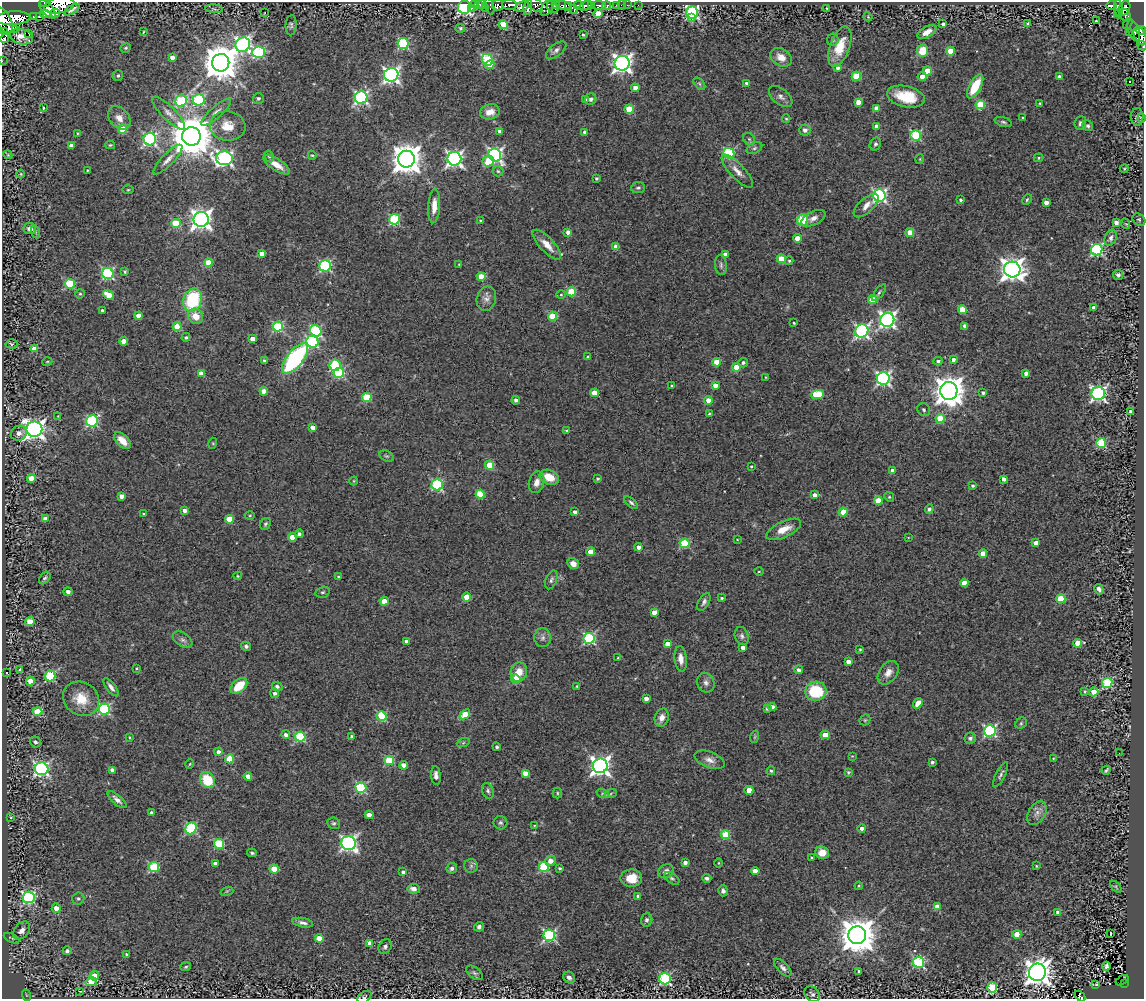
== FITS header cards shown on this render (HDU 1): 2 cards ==
NAXIS1  =                 1142
NAXIS2  =                  997

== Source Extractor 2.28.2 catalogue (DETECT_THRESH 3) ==
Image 1142 x 997 px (HDU 1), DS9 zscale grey, 1 PNG px = 1 image px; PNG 1146 x 1001 px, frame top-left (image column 1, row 997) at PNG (2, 2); each listed source drawn as its Kron ellipse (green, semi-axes under 4 px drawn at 4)
Background 0.591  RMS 0.1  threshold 0.303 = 3 sigma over >= 5 px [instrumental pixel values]
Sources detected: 477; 1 with non-positive FLUX_AUTO (blend fragments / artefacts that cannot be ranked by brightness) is neither listed nor drawn; the other 476 listed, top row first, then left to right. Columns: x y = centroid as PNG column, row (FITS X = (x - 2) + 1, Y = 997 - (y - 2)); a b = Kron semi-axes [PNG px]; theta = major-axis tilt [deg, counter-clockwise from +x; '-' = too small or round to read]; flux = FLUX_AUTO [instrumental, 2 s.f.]
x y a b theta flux
45 3 5 3 - 610
474 4 3 2 - 20
478 4 4 3 - 86
483 4 3 2 - 66
555 4 3 2 - 250
59 5 15 8 10 4300
498 5 5 5 - 690
510 5 7 5 -4 870
535 5 9 5 -41 800
569 5 3 2 - 240
579 5 5 3 - 380
599 5 7 3 -4 170
607 5 4 3 - 350
616 5 3 2 - 15
621 5 2 2 - 6.8
627 5 3 2 - 6.6
638 5 3 2 - 7.3
490 6 8 4 -71 44
564 6 8 4 -17 1100
585 6 6 4 29 630
591 6 4 3 - 100
1112 6 5 3 - 210
464 7 6 6 - 1700
522 7 7 5 26 660
528 7 8 3 81 500
547 7 9 5 57 310
553 7 7 5 -48 700
472 8 2 2 - 150
827 8 3 3 - 7.8
1124 8 7 5 66 240
47 9 11 5 -49 2300
214 9 9 3 -5 8.7
485 9 3 2 - 14
1119 9 9 4 -83 63
72 10 9 3 30 23
574 10 4 4 - 25
55 13 4 4 - 380
264 13 3 2 - 3.7
692 13 6 6 - 1000
1118 13 4 2 - 28
45 14 5 4 - 890
598 14 4 4 - 160
1125 15 7 5 -58 120
34 16 4 3 - 51
39 16 3 3 - 22
868 17 4 3 - 6.4
13 18 17 7 3 9900
691 18 3 2 - 45
4 20 14 7 -62 3500
1096 21 4 2 - 16
1028 23 3 3 - 9.6
1128 23 6 2 56 22
503 24 4 4 - 240
943 24 3 3 - 22
291 25 10 5 86 17
4 28 15 4 -6 1300
460 28 5 4 - 9.3
1141 30 4 3 - 100
1134 31 11 5 -69 220
3 32 4 3 - 510
143 32 3 2 - 6.3
927 32 10 5 31 62
28 33 4 2 - 21
1129 33 3 2 - 12
583 35 4 3 - 9
1140 36 10 5 -69 150
21 37 12 7 -15 56
5 38 5 3 - 230
833 40 6 6 - 13
403 44 5 5 - 690
243 45 7 7 - 1900
1142 46 5 2 - 21
840 47 21 10 70 140
126 48 5 4 - 9.4
556 50 12 6 39 27
922 51 6 6 - 150
950 51 4 4 - 140
258 52 6 5 - 660
172 57 4 4 - 41
781 57 11 8 -33 60
487 60 6 5 - 460
2 61 3 2 - 12
221 63 9 8 - 17000
622 63 7 7 - 3300
490 65 5 4 - 140
838 68 4 4 - 18
927 71 4 4 - 130
391 75 7 6 - 2300
118 76 5 5 - 15
856 76 4 4 - 250
922 77 4 4 - 56
1059 77 4 4 - 29
1129 81 3 2 - 6.3
746 83 4 4 - 15
699 84 7 4 -45 13
975 86 13 6 61 230
635 88 4 4 - 49
361 97 6 6 - 1200
781 97 14 7 -38 31
906 97 19 10 -13 210
258 98 5 5 - 14
591 99 6 5 - 18
199 100 6 5 - 610
586 100 4 4 - 25
181 101 6 5 - 530
858 102 4 4 - 71
1040 103 3 2 - 5.9
980 105 5 4 - 220
43 108 3 3 - 6.2
876 108 4 4 - 55
629 109 4 4 - 200
216 112 19 6 42 41
490 112 10 7 14 68
169 113 22 7 -45 54
1137 117 9 6 88 20
119 118 13 9 -47 62
1023 118 3 3 - 7
1141 118 4 4 - 7.4
786 119 4 4 - 7.1
1003 122 9 4 -17 14
1080 123 7 5 85 17
227 126 18 14 -8 120
877 126 4 4 - 52
1088 126 6 5 - 12
123 129 4 4 - 210
805 130 5 5 - 25
499 131 4 4 - 20
585 132 4 4 - 25
77 133 4 2 - 5.2
916 135 5 5 - 540
191 136 9 9 - 29000
150 139 6 6 - 1100
749 139 7 5 -45 14
875 144 6 5 - 14
110 145 5 4 - 7.8
71 146 4 4 - 42
754 148 8 5 27 16
729 153 5 5 - 600
8 155 4 3 - 5.7
312 155 4 4 - 6.9
495 155 7 6 - 1800
269 156 6 4 -61 12
224 158 8 7 - 1800
1038 158 5 4 - 7.6
168 159 20 6 45 43
406 159 8 8 - 11000
454 159 7 7 - 2200
920 159 5 3 - 5.6
488 161 6 5 - 210
277 165 15 6 -33 67
1124 169 4 3 - 6.3
87 170 3 2 - 5.9
498 171 5 5 - 11
737 171 21 7 -47 55
21 174 4 3 - 5.7
596 178 3 3 - 11
638 188 7 5 8 16
128 190 5 3 - 6.9
879 196 6 6 - 1300
960 200 3 3 - 11
1027 200 5 3 - 9.2
1046 202 4 4 - 46
866 205 15 7 43 53
434 206 17 6 86 75
813 218 13 7 25 39
201 219 7 7 - 4300
394 219 5 5 - 530
802 220 6 5 - 320
1139 220 7 5 -40 9.5
480 221 4 3 - 7.5
176 223 5 4 - 330
1116 223 4 4 - 33
1126 224 5 3 - 5.9
30 229 6 5 - 32
36 232 7 4 -70 10
568 232 4 4 - 31
910 232 4 4 - 110
797 238 4 4 - 75
1111 238 8 5 66 21
547 245 19 7 -47 77
616 247 4 4 - 100
1097 250 6 5 - 920
262 254 4 4 - 65
725 254 4 3 - 22
781 259 4 4 - 120
789 261 4 3 - 9
208 263 4 4 - 130
459 264 3 2 - 4.3
721 265 10 6 -83 20
325 266 6 5 - 760
1012 269 8 8 - 5800
125 272 4 3 - 9.4
108 273 6 5 - 850
1118 275 5 5 - 17
481 277 4 4 - 120
70 284 5 5 - 420
571 292 5 4 - 280
879 293 10 4 52 15
80 294 5 4 - 8.8
109 295 6 4 -35 130
561 295 4 4 - 7.4
486 299 12 9 74 39
193 300 12 9 71 450
872 300 4 4 - 150
1094 308 4 4 - 42
102 310 3 3 - 9.4
962 310 4 4 - 170
139 316 4 4 - 89
196 316 8 7 - 86
553 316 4 4 - 230
887 320 7 7 - 2100
794 323 3 3 - 7.6
965 326 4 4 - 35
177 327 4 4 - 150
278 327 5 5 - 530
316 331 6 5 - 670
862 331 7 6 - 1500
186 337 4 4 - 11
253 339 4 4 - 65
124 341 4 4 - 77
312 342 6 5 - 770
11 344 6 4 -3 9.3
34 349 4 4 - 72
588 357 4 3 - 14
295 359 18 8 51 1100
953 360 4 4 - 25
264 361 3 3 - 11
938 361 4 3 - 13
47 362 5 3 - 6.1
717 362 4 4 - 130
743 363 5 4 - 19
335 365 6 5 - 440
736 367 4 4 - 150
201 373 4 4 - 67
339 373 5 5 - 590
1026 373 4 3 - 34
765 377 3 2 - 4.8
883 379 6 6 - 1500
715 385 4 4 - 51
672 386 3 3 - 6.7
264 391 4 4 - 75
949 391 9 8 - 11000
594 393 4 4 - 110
983 393 4 3 - 18
818 394 6 4 4 300
1098 394 7 6 - 1700
367 397 4 4 - 320
516 400 4 4 - 18
708 400 4 4 - 75
924 410 7 6 - 15
1131 412 4 3 - 34
709 414 4 3 - 7.1
58 416 3 2 - 3.9
940 419 5 4 - 200
92 421 6 5 - 750
313 427 4 4 - 43
34 429 8 7 - 4100
566 430 3 3 - 6.8
19 433 8 7 - 33
122 441 10 6 -45 78
213 443 5 3 - 7
1101 443 5 5 - 490
386 456 8 5 -25 14
490 465 4 4 - 190
751 466 3 2 - 6.6
893 471 4 4 - 74
549 477 10 7 -24 110
31 478 4 4 - 110
598 479 4 4 - 9.6
1003 479 4 3 - 32
354 481 4 4 - 6.6
537 482 11 7 75 44
437 485 5 5 - 650
973 486 3 3 - 9.5
480 494 4 4 - 280
815 495 4 4 - 37
121 496 4 4 - 39
889 497 5 4 - 8.5
878 501 4 4 - 150
631 503 8 4 -41 16
929 509 5 4 - 15
185 511 4 4 - 31
575 512 4 3 - 24
843 512 4 4 - 150
143 514 3 2 - 7.2
250 515 5 3 - 7.2
45 519 4 4 - 49
229 519 4 4 - 150
265 524 6 5 - 13
784 529 19 8 25 94
299 534 4 4 - 19
292 537 4 4 - 120
908 537 3 2 - 4.2
737 540 4 3 - 5.1
684 543 5 4 - 360
1036 543 4 4 - 53
639 547 4 4 - 41
591 552 4 4 - 140
983 553 4 4 - 92
573 564 6 5 - 48
759 571 5 3 - 6.8
238 576 4 4 - 6.6
339 577 4 3 - 12
45 578 7 5 51 14
551 580 10 5 69 18
964 583 4 4 - 100
1099 589 5 4 - 20
68 592 4 4 - 27
323 592 7 5 15 12
467 597 4 4 - 120
722 598 4 3 - 12
1061 599 4 4 - 250
384 601 4 4 - 92
704 602 10 5 61 23
654 612 4 4 - 61
30 622 5 4 - 170
742 636 9 7 -72 23
543 638 9 8 - 28
589 638 5 5 - 820
183 640 11 6 -34 27
406 641 4 3 - 24
1078 643 4 4 - 110
667 644 4 4 - 69
246 646 5 4 - 17
743 648 4 4 - 35
860 649 4 3 - 7.1
618 658 4 4 - 7
681 659 13 6 -84 50
848 662 4 4 - 41
136 668 3 2 - 6.2
20 669 3 3 - 14
799 670 4 4 - 20
519 672 10 8 77 85
6 673 3 2 - 8.5
888 673 13 9 54 52
50 676 5 5 - 520
516 679 4 4 - 190
30 681 4 4 - 100
706 683 10 8 -69 32
1107 683 5 5 - 510
239 686 10 6 42 160
277 686 5 4 - 24
577 686 3 3 - 6.1
111 687 11 4 -52 30
816 691 10 9 - 320
1085 691 4 3 - 10
1094 692 4 4 - 74
275 693 4 4 - 19
81 699 19 16 -34 170
646 699 4 4 - 39
918 703 5 4 - 81
772 707 4 4 - 47
767 708 3 3 - 15
104 709 5 5 - 750
37 712 5 4 - 170
465 714 6 4 40 120
381 716 5 5 - 440
662 718 9 7 73 46
865 720 6 5 - 8.7
1021 723 6 5 - 12
990 731 6 5 - 1100
286 735 4 4 - 23
825 735 4 4 - 130
129 737 3 2 - 5.5
300 737 5 5 - 540
352 737 3 3 - 18
754 737 6 4 70 9.6
970 738 6 5 - 19
35 742 6 5 - 25
463 743 7 4 19 11
497 747 3 3 - 16
218 752 4 4 - 37
1119 753 2 2 - 4.7
852 756 3 2 - 4.7
1053 758 3 3 - 5.1
230 759 4 4 - 170
389 760 5 4 - 310
710 760 16 8 -20 49
932 762 3 3 - 16
190 764 5 3 - 5.5
404 765 4 4 - 78
600 766 7 7 - 3400
41 769 7 6 - 1500
112 770 4 4 - 42
1106 770 5 2 - 9.3
771 771 4 3 - 11
848 772 4 4 - 10
525 773 4 4 - 60
436 775 9 5 -85 29
1001 775 14 4 63 21
248 776 4 4 - 87
207 780 8 7 - 220
361 788 5 5 - 580
749 790 4 4 - 110
488 791 8 5 -72 17
557 793 5 4 - 8.9
611 793 6 4 21 9.2
603 794 6 4 -18 13
117 800 11 4 -41 32
152 813 4 3 - 26
1037 813 13 8 59 42
369 815 4 4 - 37
11 817 2 2 - 4.9
334 823 6 5 - 13
500 823 7 6 - 16
534 825 3 2 - 4.3
191 828 6 5 - 610
862 828 4 4 - 26
725 835 4 4 - 300
349 843 7 7 - 1800
219 844 5 5 - 440
252 853 5 3 - 10
822 853 7 6 - 60
812 858 3 3 - 16
550 861 5 5 - 52
215 863 4 4 - 26
685 863 4 3 - 25
718 863 4 3 - 6.5
471 866 7 7 - 17
1036 866 3 2 - 6.1
154 867 5 5 - 440
544 867 5 5 - 500
452 868 5 5 - 18
560 868 3 3 - 10
274 869 5 4 - 150
666 871 8 6 30 34
755 871 4 4 - 70
403 872 4 4 - 18
631 878 11 8 -2 110
672 878 8 5 -35 15
707 878 4 3 - 17
859 886 4 4 - 7.2
1116 887 7 3 -46 6.6
414 889 6 5 - 41
227 891 6 4 18 9.3
723 891 5 5 - 19
638 896 4 3 - 17
29 897 6 6 - 980
78 898 6 6 - 15
937 907 4 4 - 81
56 908 4 4 - 60
1058 912 4 4 - 29
647 920 6 5 - 18
303 923 10 4 -11 25
479 927 5 4 - 16
22 930 10 7 49 35
1111 933 3 2 - 4.3
1017 934 4 4 - 140
549 935 6 5 - 1000
857 935 9 9 - 18000
12 938 8 2 -26 7.8
319 938 4 4 - 110
370 943 4 4 - 91
385 946 8 6 55 22
67 951 4 4 - 26
127 954 3 3 - 18
918 962 5 5 - 740
1106 966 4 3 - 11
186 967 5 4 - 8.7
783 968 11 5 -45 25
859 971 3 3 - 16
1037 972 9 8 - 7200
474 973 9 5 -37 20
94 976 5 4 - 130
569 977 6 5 - 24
665 979 6 5 - 820
1122 980 7 3 32 16
91 982 6 4 14 140
1124 983 3 2 - 8.6
1096 984 3 2 - 4.6
992 988 5 5 - 450
80 991 4 2 - 5.5
812 994 9 6 -42 19
26 995 6 3 -71 6.5
1080 996 6 4 -48 35
364 997 8 5 37 13
At the frame edge (FLAGS 8, measured only in part): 9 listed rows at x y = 45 3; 59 5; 4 20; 4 28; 3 32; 1142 46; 2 61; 1080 996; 364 997
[1 non-positive-flux detection neither listed nor drawn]